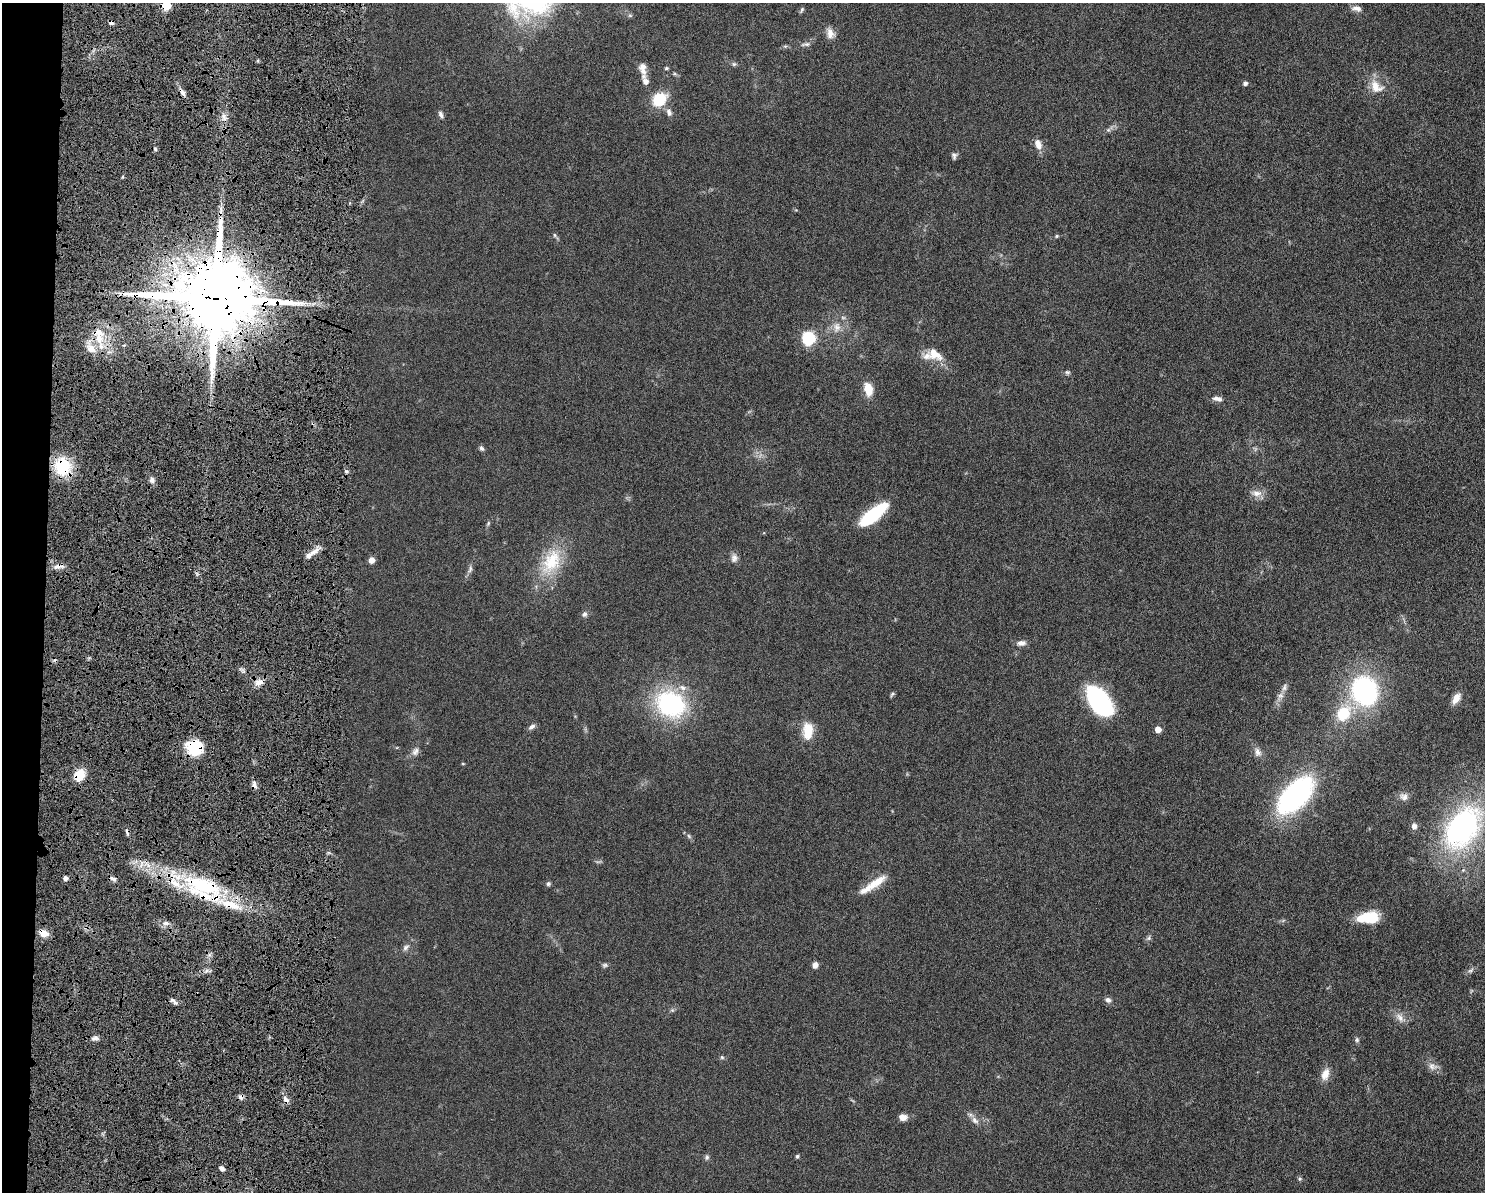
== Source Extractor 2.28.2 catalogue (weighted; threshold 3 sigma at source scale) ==
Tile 7 of 3 x 4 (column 1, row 3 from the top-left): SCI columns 138-1620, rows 1202-2391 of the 4818 x 4785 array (HDU 1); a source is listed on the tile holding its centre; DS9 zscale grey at full resolution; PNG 1487 x 1194 px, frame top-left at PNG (2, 3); no overlay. Shown black and unused: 3% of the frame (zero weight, under 6 of 12 exposures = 3% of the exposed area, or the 3 px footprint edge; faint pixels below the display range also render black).
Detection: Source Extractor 2.28.2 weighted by HDU 2 'WHT'; one run over the whole footprint, this tile lists its part. Background 0.0865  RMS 0.0047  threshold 0.0191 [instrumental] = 3 sigma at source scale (4.09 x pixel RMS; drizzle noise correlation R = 1.36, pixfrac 0.8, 0.05/0.05 arcsec/px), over >= 5 px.
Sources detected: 109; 3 cosmic-ray / hot-pixel residue — not listed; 8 inside a brighter listed object's ellipse — not listed separately; the other 98 listed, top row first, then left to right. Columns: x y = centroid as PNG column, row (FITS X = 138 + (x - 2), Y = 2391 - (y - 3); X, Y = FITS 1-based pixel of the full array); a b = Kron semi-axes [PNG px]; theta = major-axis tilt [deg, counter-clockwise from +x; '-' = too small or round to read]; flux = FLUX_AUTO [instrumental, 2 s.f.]
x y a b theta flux
166 5 5 5 - 22
1356 8 13 7 -9 2.1
802 10 9 4 67 0.65
630 15 6 4 0 0.66
830 33 14 10 -73 3.1
806 44 13 5 8 1.2
734 64 6 6 - 0.78
666 68 6 4 22 0.54
643 71 10 8 -33 2.8
645 81 8 7 - 2.8
1245 83 4 4 - 1.5
1376 87 21 14 -44 6.9
183 93 10 5 -54 1.6
659 99 11 9 39 18
669 112 10 7 -69 1.8
441 115 10 5 -63 1.2
224 117 11 4 -74 1.9
1108 130 6 5 - 0.87
1038 146 12 10 -29 2.8
155 149 5 4 - 0.65
954 156 8 6 86 1.2
555 235 6 4 -88 0.56
1057 236 5 4 - 0.54
216 298 21 18 -5 7800
837 327 16 10 83 4.2
99 338 14 10 -79 7
808 338 11 11 - 18
91 349 14 10 -24 5
935 354 23 13 -33 6.7
1067 372 7 6 - 0.82
868 389 16 10 -78 5.8
1217 399 14 6 -9 2.1
481 448 8 5 -55 0.97
62 467 16 13 -83 24
346 471 6 3 -18 0.68
152 480 7 6 - 1.7
1256 493 15 9 -11 3.2
873 515 29 10 38 27
488 523 7 4 64 0.76
308 555 12 6 37 2.7
734 558 12 9 89 2
371 560 5 5 - 3.6
551 562 37 23 62 21
58 566 14 5 9 2.2
470 569 11 5 73 1.4
584 614 7 6 - 1.2
1021 643 11 6 5 2.3
259 682 11 9 18 3.2
1284 687 11 6 78 1.5
1365 690 24 21 -72 74
892 694 8 4 54 0.68
1280 696 9 8 - 1.9
1456 698 14 7 58 3.7
1099 701 26 14 -55 77
670 704 29 24 -24 57
1343 714 16 13 52 16
532 727 10 6 28 1.4
1158 729 5 4 - 5.2
808 731 21 12 88 8.3
195 747 16 15 - 18
415 752 11 8 62 2.1
1258 752 13 8 -75 2.4
463 763 5 3 - 0.36
79 775 10 8 52 12
254 785 8 6 -83 2
1295 796 32 17 48 97
1404 797 11 10 - 2.2
1414 826 6 6 - 2.2
1462 828 35 22 54 110
689 836 7 4 -46 0.83
65 878 5 4 - 1.9
113 879 9 5 -19 1.4
548 884 6 5 - 0.87
873 884 41 8 34 8
204 886 55 22 -14 48
1368 917 24 12 6 13
166 923 8 6 12 1.6
43 933 11 8 -24 3.9
1149 938 8 5 82 0.92
406 947 10 6 51 1.5
605 965 8 5 9 0.87
815 965 6 5 - 2.6
1470 970 10 6 37 1.2
1108 1000 8 7 - 1.5
173 1001 11 4 -39 1.3
1400 1018 17 9 -45 3.2
95 1038 9 5 1 1.5
1357 1040 7 6 - 0.86
722 1057 6 5 - 0.64
1432 1066 15 10 -23 2.8
1325 1074 16 9 70 4
286 1100 9 6 -57 1.9
903 1117 9 7 0 2.9
975 1120 11 7 -45 2.2
797 1156 6 5 - 0.61
707 1157 7 6 - 0.92
222 1168 6 4 -28 1.6
1300 1179 6 5 - 0.63
Overlapping masked pixels (flux is a lower limit): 10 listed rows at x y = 166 5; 216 298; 62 467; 58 566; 195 747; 79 775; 254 785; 204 886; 43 933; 286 1100
Isophote crosses this tile's border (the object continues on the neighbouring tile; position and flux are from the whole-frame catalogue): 1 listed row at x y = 166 5